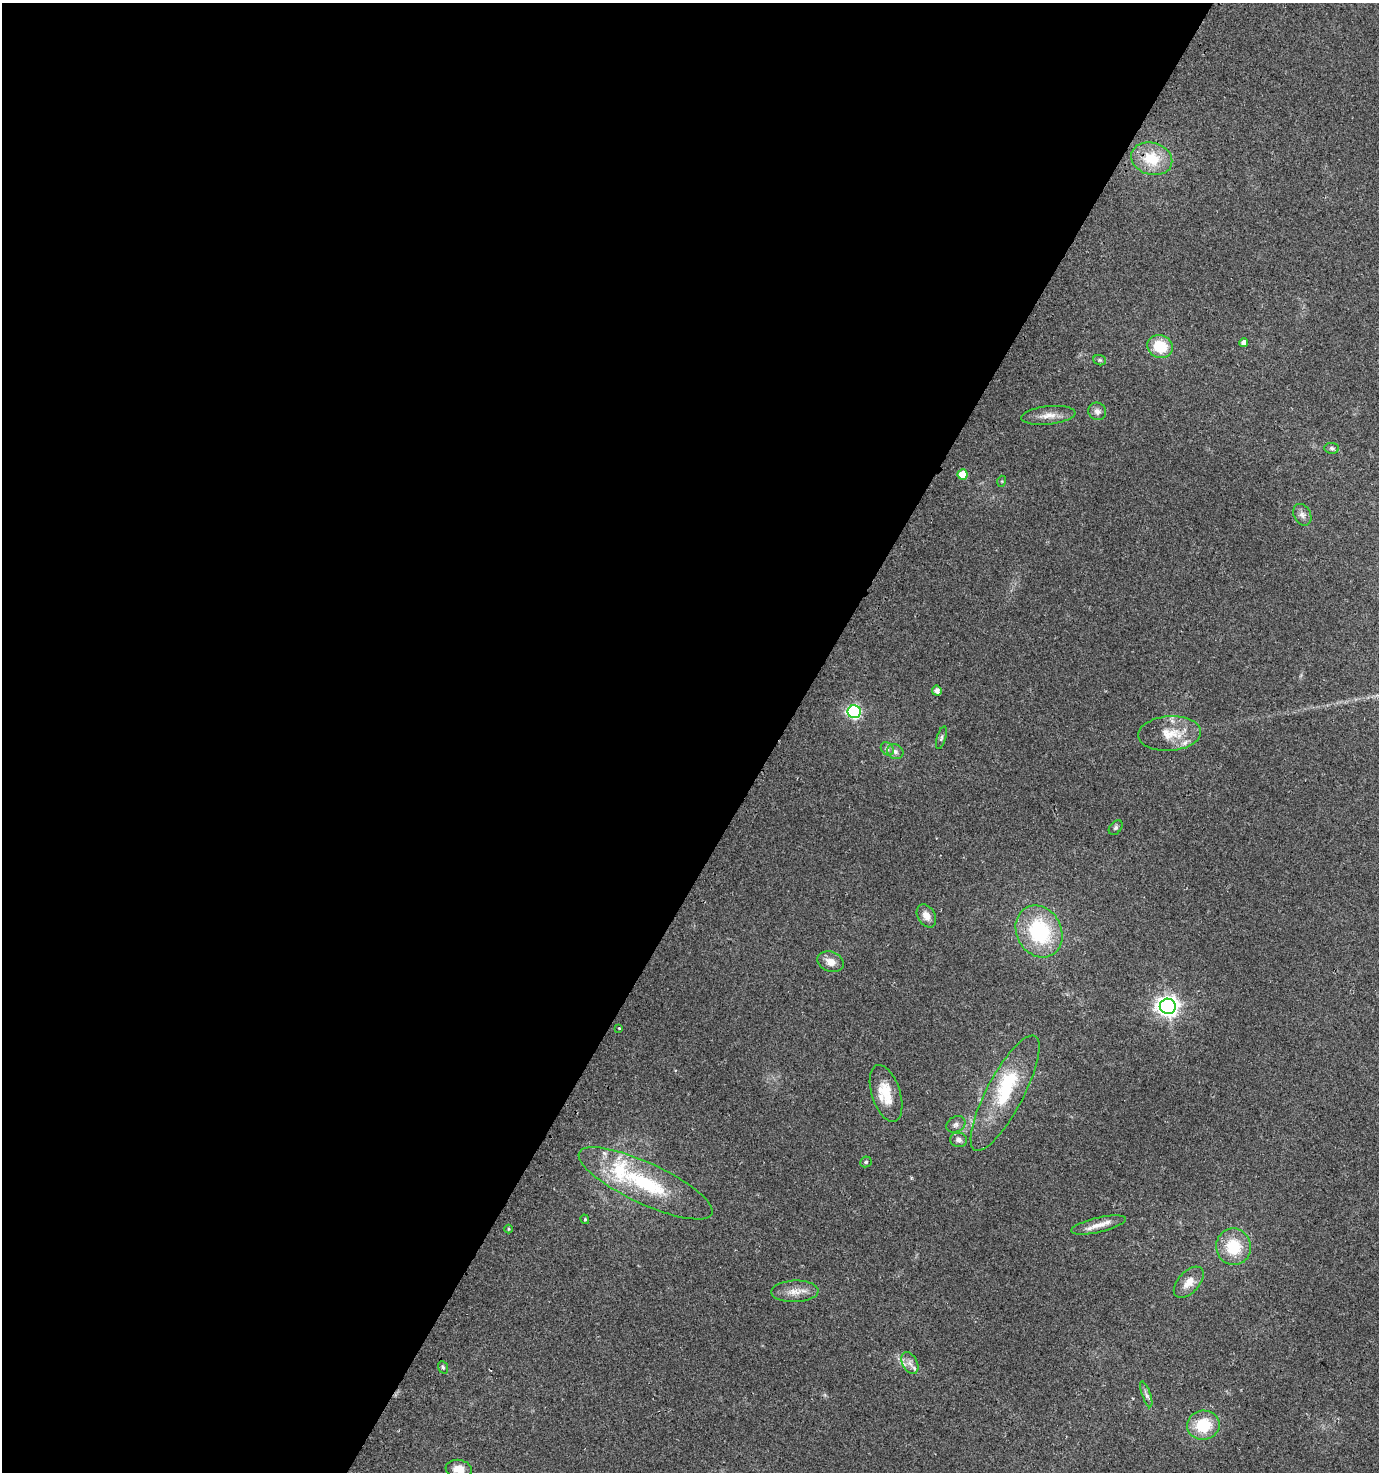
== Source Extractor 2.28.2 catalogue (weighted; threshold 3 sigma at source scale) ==
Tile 5 of 4 x 4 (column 1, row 2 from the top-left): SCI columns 284-1660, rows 2960-4429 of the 6009 x 5925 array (HDU 1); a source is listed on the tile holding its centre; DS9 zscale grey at full resolution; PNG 1381 x 1474 px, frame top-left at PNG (2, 3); each listed source drawn as its Kron ellipse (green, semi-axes under 4 px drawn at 4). Shown black and unused: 57% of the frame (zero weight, under 2 of 3 exposures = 2% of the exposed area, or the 3 px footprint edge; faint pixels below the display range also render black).
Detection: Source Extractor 2.28.2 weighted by HDU 2 'WHT'; one run over the whole footprint, this tile lists its part. Background 0.0532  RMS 0.0089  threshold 0.0399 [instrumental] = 3 sigma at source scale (4.5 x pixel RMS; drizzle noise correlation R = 1.50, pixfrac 1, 0.0396/0.0396 arcsec/px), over >= 5 px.
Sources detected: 43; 1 inside a brighter object's white glare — neither listed nor drawn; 3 inside a brighter listed object's ellipse — not listed separately; the other 39 listed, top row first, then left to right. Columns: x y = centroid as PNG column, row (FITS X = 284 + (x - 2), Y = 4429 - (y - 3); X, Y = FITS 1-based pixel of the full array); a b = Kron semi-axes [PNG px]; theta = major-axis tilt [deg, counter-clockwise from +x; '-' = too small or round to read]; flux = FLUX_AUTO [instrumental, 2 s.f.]
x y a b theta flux
1152 159 21 16 -16 26
1244 343 4 4 - 5.8
1160 346 13 11 -25 27
1100 360 6 5 - 1.4
1097 411 9 8 - 3.9
1048 415 27 9 6 9.9
1332 448 7 5 -4 1.8
963 474 5 5 - 16
1002 481 5 3 - 0.82
1302 515 11 8 -61 4.1
937 691 5 5 - 4.5
854 712 6 6 - 150
1170 733 31 17 4 23
941 738 12 4 74 2.2
887 749 7 5 -46 2.1
895 752 8 7 - 3.4
1116 828 8 5 51 2
926 916 12 8 -59 7.3
1039 931 27 22 -61 74
831 962 13 10 -20 8
1168 1006 8 7 - 500
619 1028 3 3 - 1
886 1093 29 14 -72 22
1005 1093 64 18 62 56
956 1124 10 7 32 3.6
959 1140 8 7 - 3.5
866 1162 5 5 - 1.5
645 1183 73 20 -25 77
585 1219 5 4 - 1.1
1098 1225 28 7 13 9.9
509 1229 4 4 - 0.94
1234 1247 18 17 - 31
1189 1282 19 10 48 9.5
795 1291 23 11 2 11
910 1363 11 7 -62 5.3
443 1367 6 4 -68 1.6
1146 1394 14 4 -71 3
1203 1425 16 14 7 31
459 1469 13 9 -8 9.6
Isophote crosses this tile's border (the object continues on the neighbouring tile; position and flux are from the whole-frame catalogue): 1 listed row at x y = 459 1469